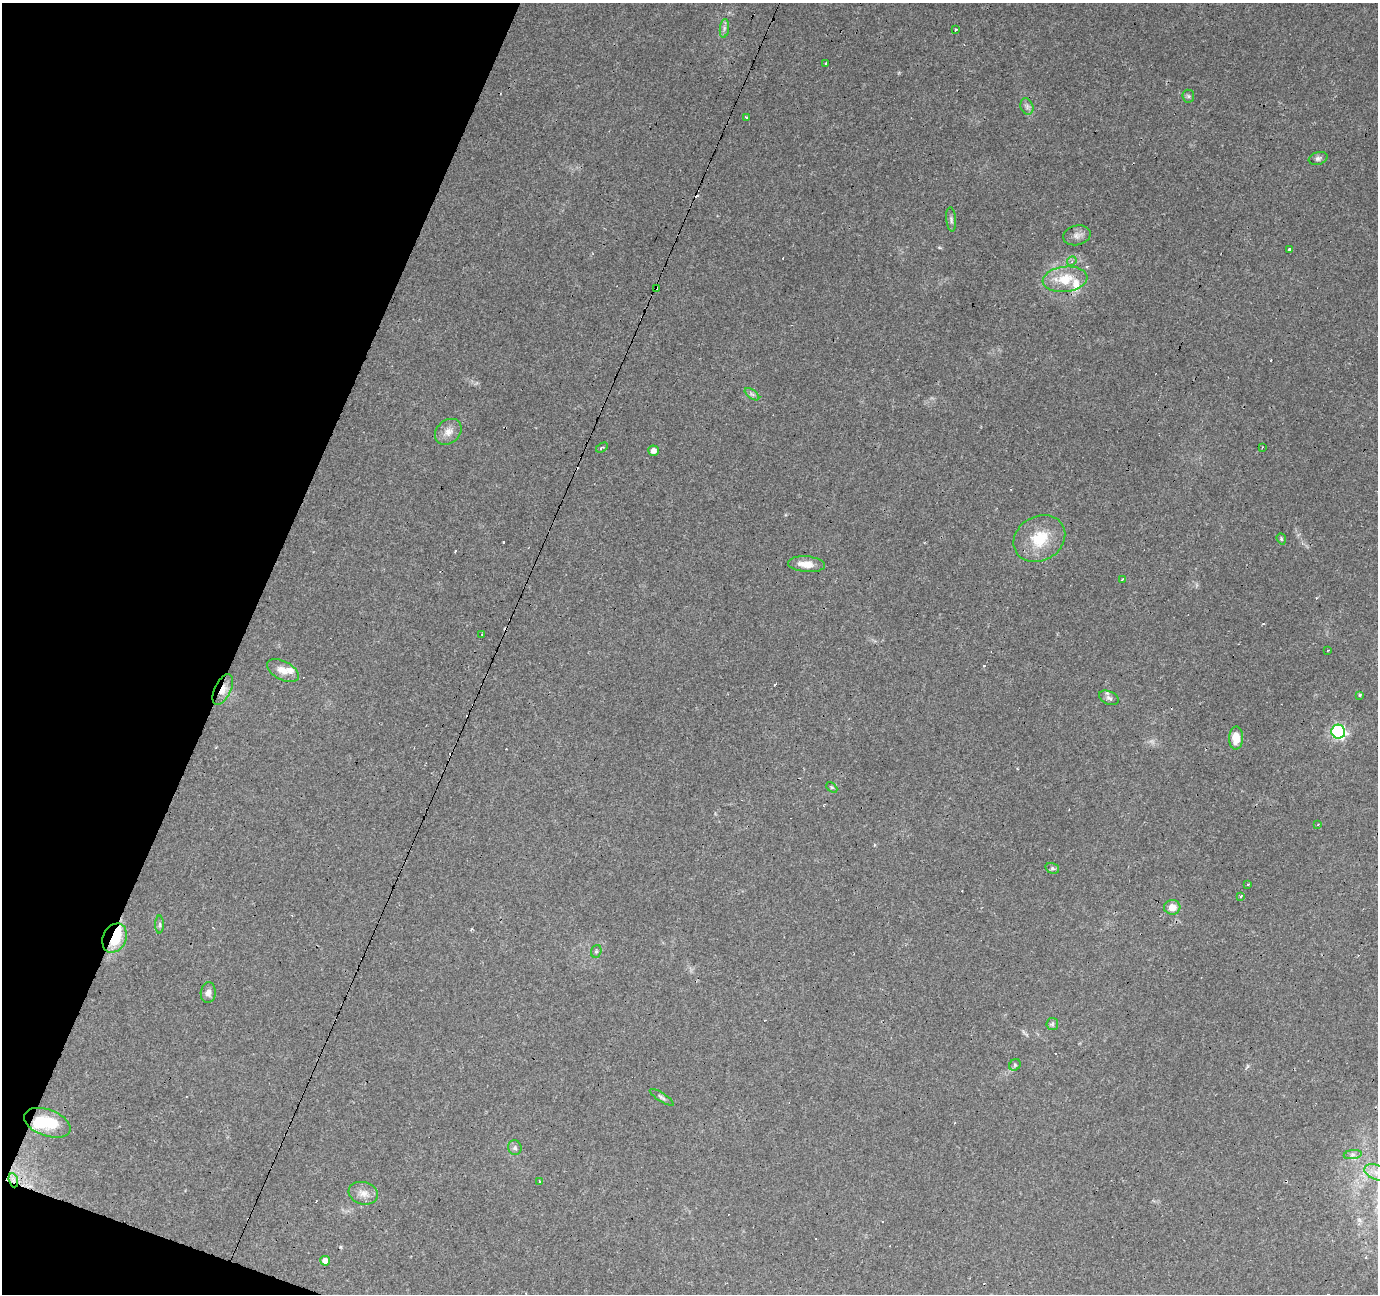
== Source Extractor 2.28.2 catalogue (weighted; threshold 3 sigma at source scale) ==
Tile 9 of 4 x 4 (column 1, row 3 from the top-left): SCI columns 1-1376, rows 1500-2791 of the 5510 x 5647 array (HDU 1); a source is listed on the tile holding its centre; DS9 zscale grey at full resolution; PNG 1380 x 1296 px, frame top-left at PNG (2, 3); each listed source drawn as its Kron ellipse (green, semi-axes under 4 px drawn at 4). Shown black and unused: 18% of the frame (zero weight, under 3 of 4 exposures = <1% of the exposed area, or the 3 px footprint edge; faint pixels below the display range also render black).
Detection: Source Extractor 2.28.2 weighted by HDU 2 'WHT'; one run over the whole footprint, this tile lists its part. Background 0.0565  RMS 0.0043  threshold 0.0191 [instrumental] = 3 sigma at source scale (4.5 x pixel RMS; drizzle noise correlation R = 1.50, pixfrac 1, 0.0396/0.0396 arcsec/px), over >= 5 px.
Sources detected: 75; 2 inside a brighter object's white glare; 20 cosmic-ray / hot-pixel residue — neither listed nor drawn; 2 inside a brighter listed object's ellipse — not listed separately; the other 51 listed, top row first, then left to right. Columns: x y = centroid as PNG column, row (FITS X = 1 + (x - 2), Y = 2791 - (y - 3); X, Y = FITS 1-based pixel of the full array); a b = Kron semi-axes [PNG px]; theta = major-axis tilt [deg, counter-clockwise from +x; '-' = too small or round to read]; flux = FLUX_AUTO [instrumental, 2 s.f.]
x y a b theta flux
724 28 9 4 82 1.3
955 29 3 3 - 2.3
826 63 3 3 - 0.81
1188 96 6 6 - 0.88
1027 106 8 6 -70 1.4
747 117 3 3 - 2
1318 158 9 6 16 1.3
951 219 12 5 -84 1.2
1077 235 14 9 14 2.6
1290 250 3 3 - 4.5
1072 261 5 4 - 0.69
1065 279 22 12 6 11
656 288 3 2 - 0.64
752 394 8 4 -37 1
448 432 15 11 42 3.7
602 448 6 3 34 0.62
1262 448 3 2 - 0.37
653 451 5 5 - 2.4
1039 539 27 22 30 14
1281 539 6 4 -70 0.54
807 564 18 8 -5 5.4
1122 579 3 2 - 0.67
482 634 2 2 - 0.39
1328 650 3 2 - 0.34
283 671 17 9 -27 4.4
223 690 16 8 64 4.2
1360 695 3 3 - 1.4
1109 698 10 6 -24 1.4
1338 732 7 7 - 75
1236 738 11 7 87 5.7
832 787 6 4 -44 0.54
1318 825 3 2 - 1.2
1052 868 7 5 -17 0.91
1247 885 3 3 - 1.8
1240 896 3 2 - 1.2
1172 907 8 7 - 3.9
160 925 9 4 -90 0.86
114 938 15 11 63 16
596 951 6 5 - 0.77
208 993 10 7 86 2.2
1052 1024 6 6 - 0.85
1015 1065 6 5 - 0.74
662 1097 14 4 -33 1.1
47 1123 24 13 -20 15
515 1148 7 6 - 1.2
1353 1155 9 4 8 1.3
1376 1172 12 7 -23 3.6
13 1180 7 4 -72 1.5
540 1181 3 2 - 0.39
363 1193 15 11 -16 3.9
325 1261 5 5 - 3.3
Overlapping masked pixels (flux is a lower limit): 4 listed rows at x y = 656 288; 223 690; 114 938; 13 1180
Isophote crosses this tile's border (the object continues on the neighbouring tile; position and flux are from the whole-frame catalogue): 1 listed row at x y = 1376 1172